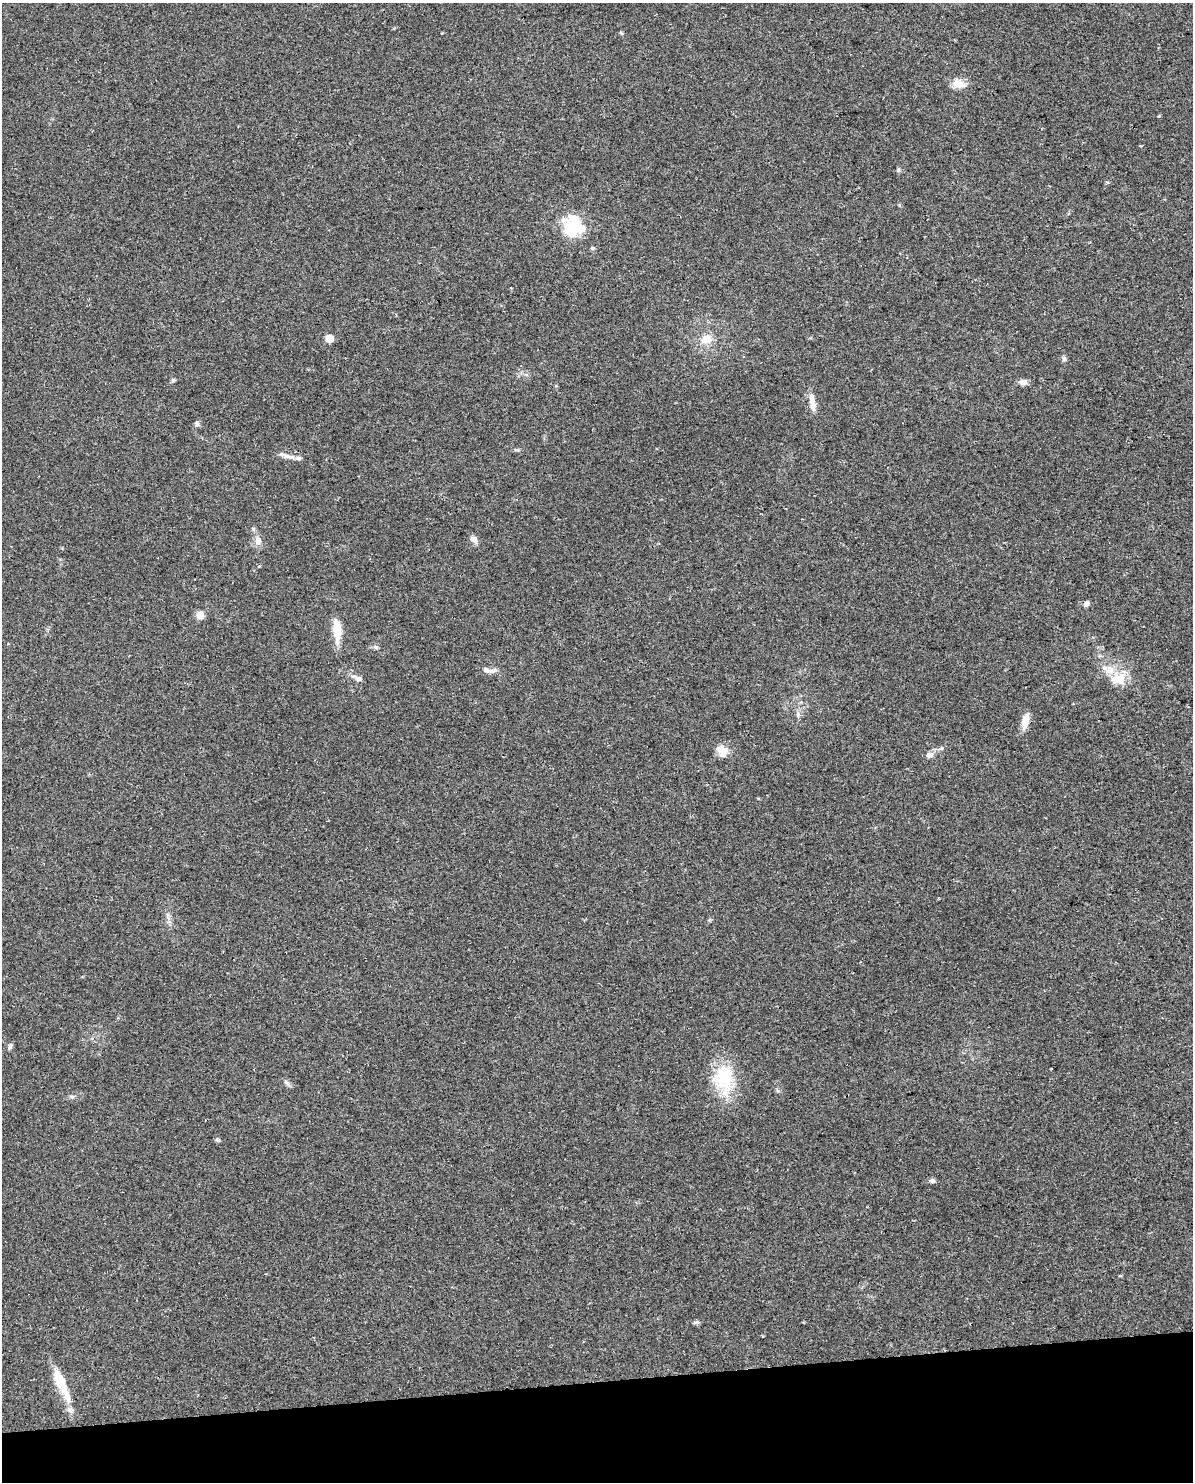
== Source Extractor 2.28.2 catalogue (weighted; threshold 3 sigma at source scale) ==
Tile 10 of 4 x 3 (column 2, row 3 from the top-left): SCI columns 1224-2414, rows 71-1550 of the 4828 x 4534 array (HDU 1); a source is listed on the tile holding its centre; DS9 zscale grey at full resolution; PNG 1195 x 1484 px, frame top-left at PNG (2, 3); no overlay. Shown black and unused: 7% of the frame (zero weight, under 2 of 3 exposures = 2% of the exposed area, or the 3 px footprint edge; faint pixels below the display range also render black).
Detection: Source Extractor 2.28.2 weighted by HDU 2 'WHT'; one run over the whole footprint, this tile lists its part. Background 0.0735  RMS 0.009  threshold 0.0404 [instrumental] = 3 sigma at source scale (4.5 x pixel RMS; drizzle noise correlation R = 1.50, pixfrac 1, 0.0396/0.0396 arcsec/px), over >= 5 px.
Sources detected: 39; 2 inside a brighter object's white glare — not listed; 2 inside a brighter listed object's ellipse — not listed separately; the other 35 listed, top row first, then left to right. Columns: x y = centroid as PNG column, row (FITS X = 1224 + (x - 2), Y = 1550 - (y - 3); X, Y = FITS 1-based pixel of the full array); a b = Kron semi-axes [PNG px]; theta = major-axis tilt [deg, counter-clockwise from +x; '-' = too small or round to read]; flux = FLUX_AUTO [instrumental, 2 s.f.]
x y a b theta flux
621 33 6 3 -37 0.97
958 83 18 12 -22 9.2
1159 116 3 2 - 1.6
1107 183 3 3 - 3.7
572 226 30 14 -14 36
593 248 5 4 - 1.3
329 338 5 5 - 21
706 339 16 12 -2 11
1064 359 8 6 -75 2
173 380 7 4 19 1.3
1023 382 11 7 5 4.4
812 402 26 7 -81 7.8
197 424 8 6 -82 2.1
292 457 14 6 0 5
474 539 10 8 -39 4.3
258 541 13 9 -85 6.2
1086 603 7 5 58 2.9
200 615 10 9 - 5.8
337 630 27 9 -86 19
376 647 7 5 -3 2
489 670 22 7 -7 5.4
358 678 9 7 -3 3.8
1119 679 23 18 6 20
798 714 9 4 -82 2.2
1025 721 20 9 78 8.9
722 751 15 12 -65 10
929 755 10 8 20 3.9
10 1046 8 5 72 2
724 1078 41 26 -88 44
287 1083 12 4 -45 2.3
217 1140 6 4 0 1.3
932 1181 7 6 - 2.6
1120 1276 5 3 - 0.82
696 1322 9 5 11 1.9
61 1383 39 9 -66 33
Unlisted compact peaks at least as high as the median listed source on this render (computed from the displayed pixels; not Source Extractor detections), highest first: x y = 898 170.